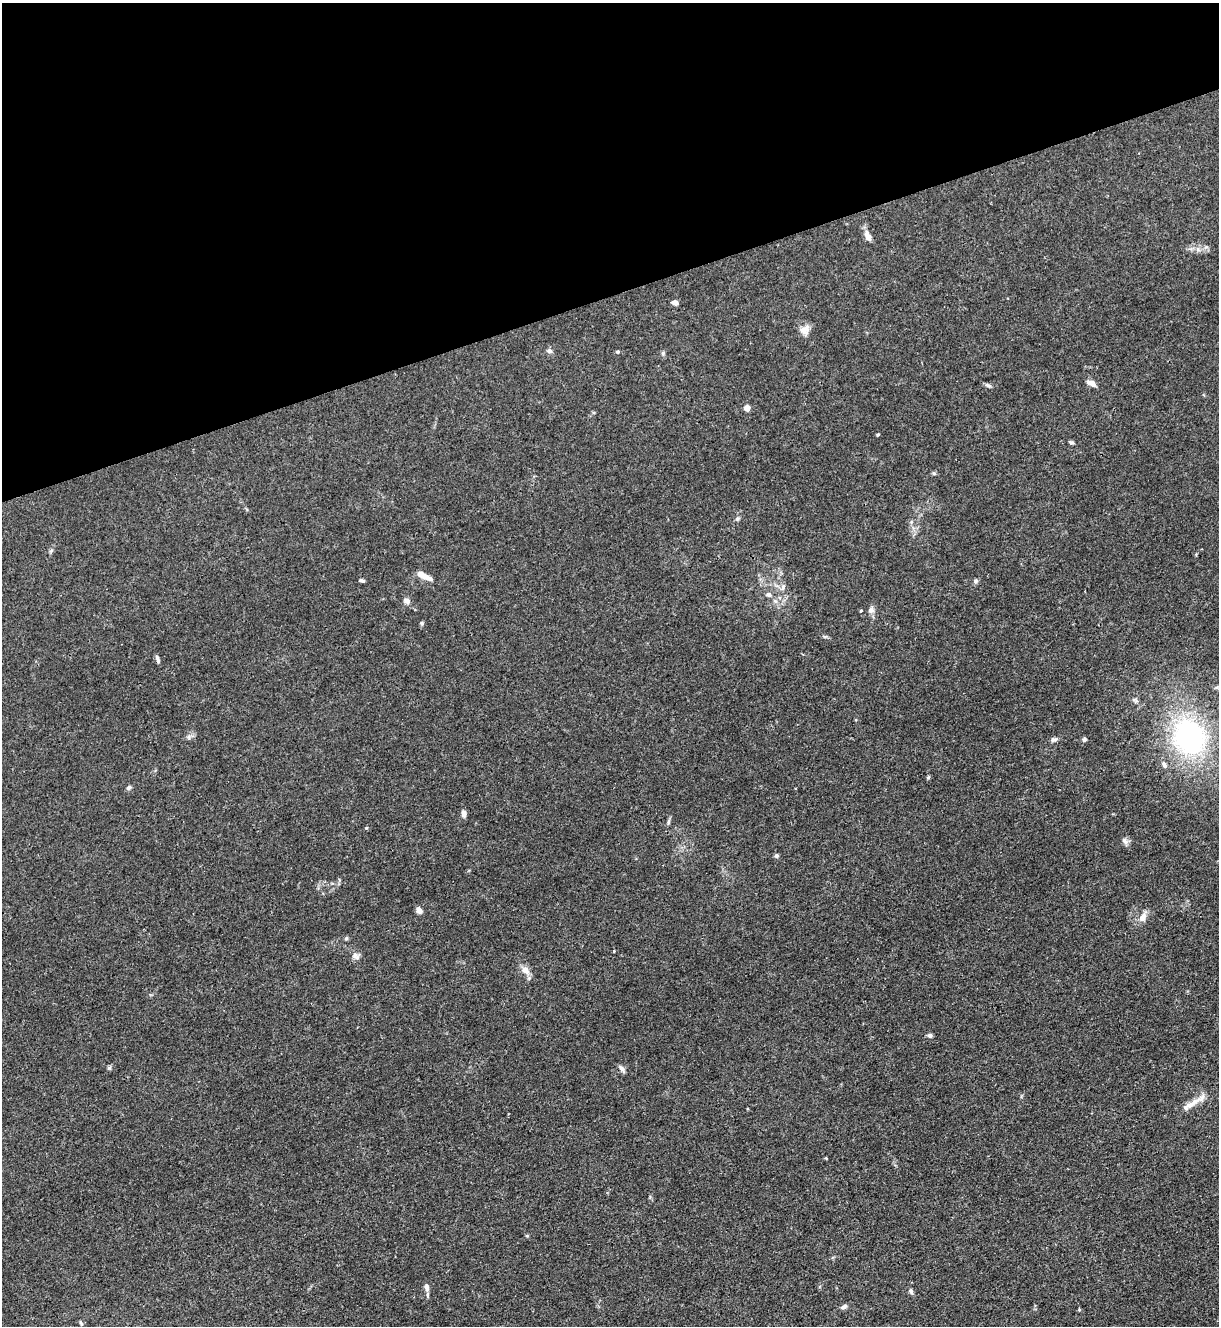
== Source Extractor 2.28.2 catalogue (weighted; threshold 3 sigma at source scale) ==
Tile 3 of 4 x 4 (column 3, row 1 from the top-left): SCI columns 2582-3798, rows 3978-5301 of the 5287 x 5305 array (HDU 1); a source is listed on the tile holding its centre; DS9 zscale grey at full resolution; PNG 1221 x 1328 px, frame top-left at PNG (2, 3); no overlay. Shown black and unused: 22% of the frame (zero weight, under 3 of 4 exposures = <1% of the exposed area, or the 3 px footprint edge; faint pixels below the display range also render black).
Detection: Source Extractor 2.28.2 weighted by HDU 2 'WHT'; one run over the whole footprint, this tile lists its part. Background 0.0313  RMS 0.0027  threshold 0.0121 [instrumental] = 3 sigma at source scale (4.5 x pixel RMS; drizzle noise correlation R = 1.50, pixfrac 1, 0.05/0.05 arcsec/px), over >= 5 px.
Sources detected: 50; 1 inside a brighter listed object's ellipse — not listed separately; the other 49 listed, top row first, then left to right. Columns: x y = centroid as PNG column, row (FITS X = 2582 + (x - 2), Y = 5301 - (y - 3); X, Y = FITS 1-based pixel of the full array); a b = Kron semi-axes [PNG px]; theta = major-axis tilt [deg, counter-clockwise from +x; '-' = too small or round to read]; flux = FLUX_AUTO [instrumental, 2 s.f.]
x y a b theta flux
868 236 14 7 -64 1.9
1198 249 7 4 -89 0.64
675 303 6 5 - 1.2
805 330 14 11 58 2.1
549 351 7 6 - 0.9
617 352 5 4 - 0.37
663 353 6 4 48 0.41
1091 383 11 6 -26 1.7
988 385 9 5 -25 0.59
747 408 5 5 - 2.2
878 434 5 3 - 0.24
1071 443 5 5 - 0.47
934 473 6 4 0 0.38
737 519 6 6 - 0.53
51 551 6 4 45 0.43
423 575 15 6 -27 2.5
362 580 5 3 - 0.49
975 581 7 6 - 0.57
783 587 9 6 80 0.88
769 595 8 6 -4 0.86
407 601 9 7 -29 1.1
861 610 3 3 - 0.3
871 610 9 8 - 1.1
422 623 5 5 - 0.39
157 659 10 4 -73 0.69
1135 700 11 4 -26 0.71
189 737 7 5 62 0.66
1189 737 43 37 -59 49
1054 740 8 6 12 0.68
1084 740 6 5 - 0.48
1164 765 9 6 -62 0.94
928 777 6 4 3 0.33
129 787 6 6 - 0.62
464 814 9 5 -78 1.1
669 822 8 4 81 0.5
366 828 5 4 - 0.26
1125 841 10 7 -45 0.93
776 856 6 5 - 0.5
419 910 8 6 -64 1.1
1143 917 13 8 57 2
346 938 5 4 - 0.41
356 956 12 7 -49 1.2
525 970 12 8 -35 1.9
930 1035 5 5 - 0.79
622 1069 11 5 -51 0.82
1195 1101 35 7 29 3.5
426 1287 9 6 -73 1.2
911 1291 7 5 -72 0.68
844 1307 9 5 23 0.81
Isophote crosses this tile's border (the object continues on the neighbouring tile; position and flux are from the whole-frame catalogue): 1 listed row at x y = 1189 737
Unlisted compact peaks at least as high as the median listed source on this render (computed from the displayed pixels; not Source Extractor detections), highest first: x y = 109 1068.